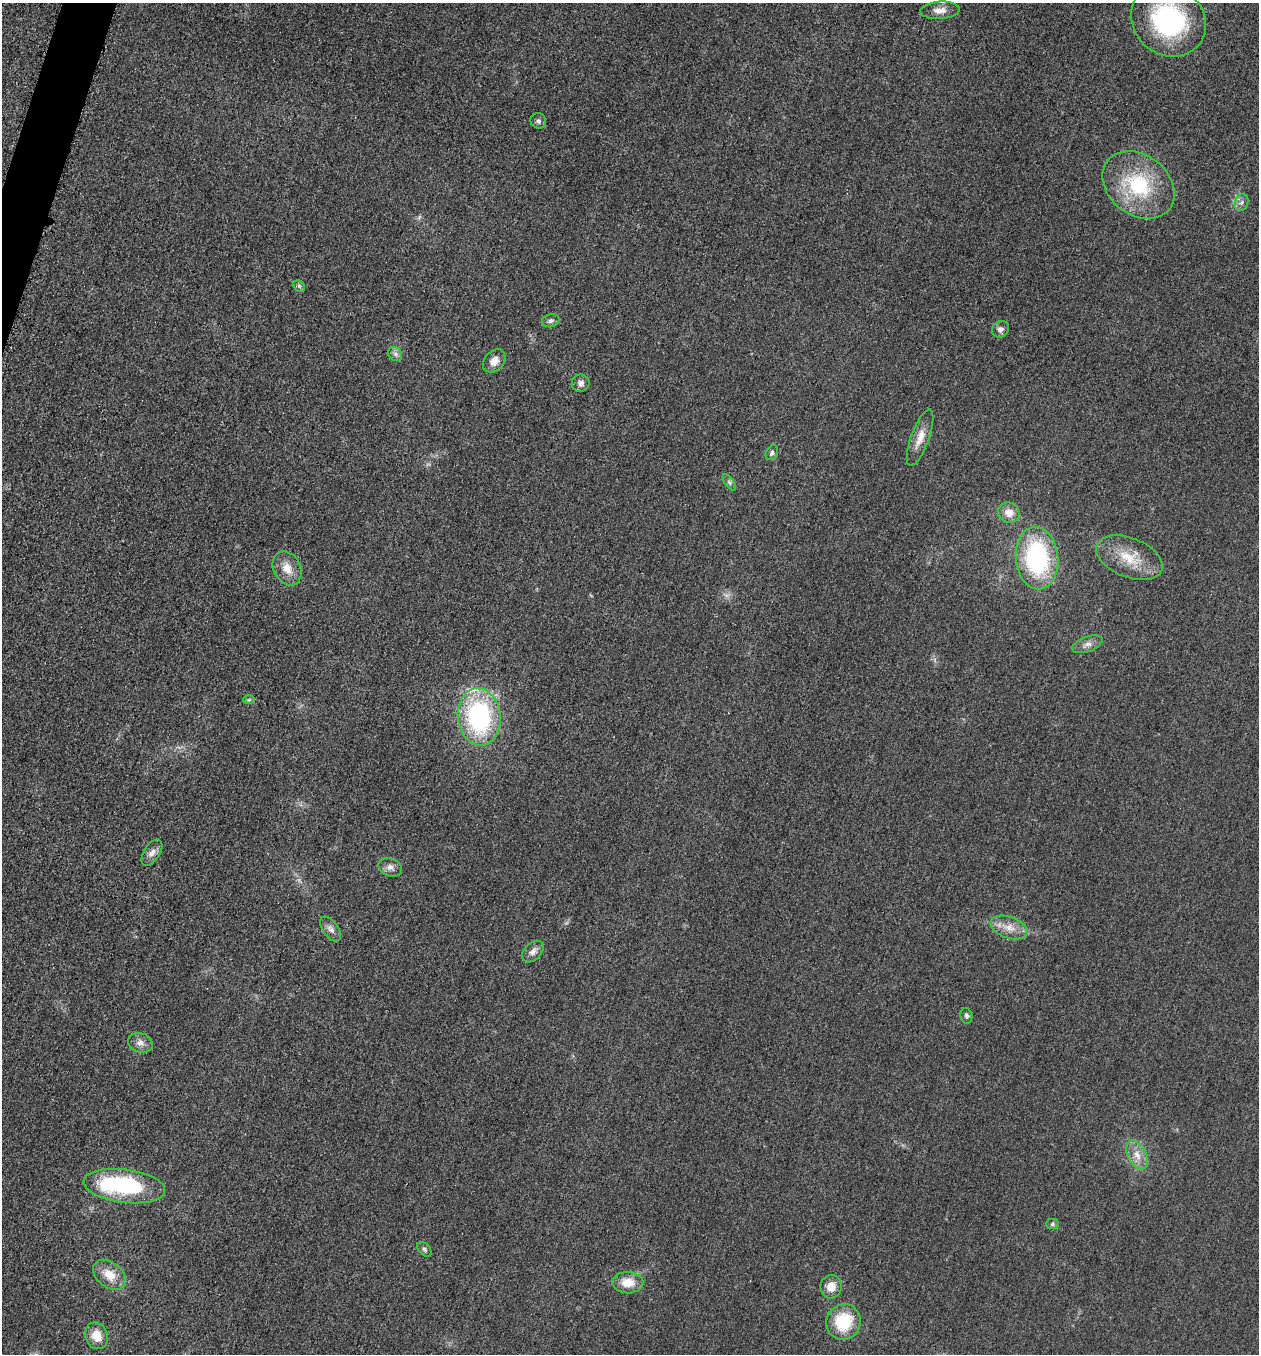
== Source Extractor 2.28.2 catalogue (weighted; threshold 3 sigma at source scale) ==
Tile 11 of 4 x 4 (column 3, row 3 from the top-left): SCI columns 2713-3969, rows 1374-2725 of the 5507 x 5463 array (HDU 1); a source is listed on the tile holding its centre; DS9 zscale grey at full resolution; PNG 1261 x 1356 px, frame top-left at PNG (2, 3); each listed source drawn as its Kron ellipse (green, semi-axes under 4 px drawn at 4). Shown black and unused: <1% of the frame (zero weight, under 3 of 5 exposures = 4% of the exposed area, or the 3 px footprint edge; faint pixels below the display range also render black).
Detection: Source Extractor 2.28.2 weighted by HDU 2 'WHT'; one run over the whole footprint, this tile lists its part. Background 0.0227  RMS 0.0053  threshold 0.0237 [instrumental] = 3 sigma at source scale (4.5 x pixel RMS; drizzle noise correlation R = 1.50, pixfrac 1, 0.05/0.05 arcsec/px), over >= 5 px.
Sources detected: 40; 1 too faint to see at this stretch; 1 inside a brighter object's white glare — neither listed nor drawn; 1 inside a brighter listed object's ellipse — not listed separately; the other 37 listed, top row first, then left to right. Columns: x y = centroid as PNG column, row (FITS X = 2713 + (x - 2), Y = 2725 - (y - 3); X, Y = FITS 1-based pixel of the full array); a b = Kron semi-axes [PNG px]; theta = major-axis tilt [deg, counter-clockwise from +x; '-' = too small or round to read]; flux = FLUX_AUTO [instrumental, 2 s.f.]
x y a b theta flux
940 10 20 8 3 4.6
1168 20 39 34 -39 69
538 121 8 7 - 1.5
1138 185 39 30 -38 42
1242 202 9 6 68 2
299 286 6 5 - 0.99
551 321 9 6 14 1.5
1000 329 9 7 39 2.1
395 354 7 6 - 1.7
494 361 13 9 48 4.3
581 383 9 8 - 2.3
920 438 30 9 70 6.7
772 453 8 5 62 1.3
729 482 9 4 -55 1.3
1009 513 11 10 - 5.7
1037 558 31 21 -84 71
1129 558 35 19 -22 17
287 568 18 13 -64 6.9
1087 644 16 7 20 3.1
249 700 6 4 2 0.74
479 717 29 21 -84 79
152 853 15 8 56 3.2
390 867 12 8 -24 3
1009 928 19 10 -19 6.8
331 929 14 7 -53 2.8
533 952 13 8 47 2.8
966 1016 8 6 -76 1.3
140 1043 13 9 -20 3.3
1137 1155 15 9 -60 5.5
124 1186 41 16 -7 56
1052 1224 6 5 - 1
424 1249 9 5 -46 1.3
110 1275 18 12 -38 8.3
628 1282 15 11 -1 8.6
831 1287 12 10 80 5.8
843 1322 18 17 - 23
97 1336 13 11 -70 7.6
Isophote crosses this tile's border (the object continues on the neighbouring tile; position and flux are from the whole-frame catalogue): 1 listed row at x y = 1168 20